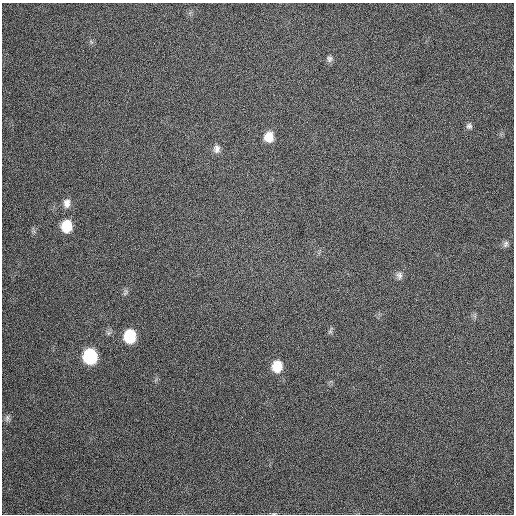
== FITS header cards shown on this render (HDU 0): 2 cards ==
NAXIS1  =                  512
NAXIS2  =                  512

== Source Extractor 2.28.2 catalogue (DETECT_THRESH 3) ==
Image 512 x 512 px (HDU 0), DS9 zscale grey, 1 PNG px = 1 image px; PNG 516 x 516 px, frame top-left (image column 1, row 512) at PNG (2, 3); no overlay
Background 475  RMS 13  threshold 39.5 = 3 sigma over >= 5 px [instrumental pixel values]
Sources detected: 15; all 15 listed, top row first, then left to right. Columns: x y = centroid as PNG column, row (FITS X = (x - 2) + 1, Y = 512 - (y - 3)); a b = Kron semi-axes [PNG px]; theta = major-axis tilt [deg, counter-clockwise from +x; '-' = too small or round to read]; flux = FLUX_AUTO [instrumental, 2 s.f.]
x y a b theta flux
329 59 8 7 - 2700
469 126 8 8 - 2600
269 137 11 9 81 12000
217 149 11 9 -87 4500
67 203 12 8 85 5600
66 226 11 9 87 24000
506 244 10 7 67 2600
399 275 11 8 -85 3800
125 292 10 6 68 2200
330 331 10 5 70 1900
130 336 11 9 85 37000
90 356 11 9 87 68000
277 366 12 10 79 18000
7 418 10 7 85 3000
274 513 6 3 19 890
At the frame edge (FLAGS 8, measured only in part): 1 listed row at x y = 274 513